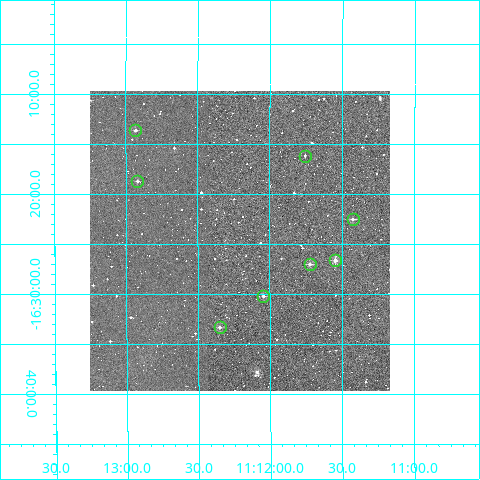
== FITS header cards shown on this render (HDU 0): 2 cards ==
NAXIS1  =                  300
NAXIS2  =                  300

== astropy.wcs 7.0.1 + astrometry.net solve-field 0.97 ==
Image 300 x 300 px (HDU 0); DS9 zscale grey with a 90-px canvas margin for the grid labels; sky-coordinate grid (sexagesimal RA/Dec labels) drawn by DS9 from the SOLVED WCS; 8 Tycho-2 reference stars matched to detected sources circled (green)
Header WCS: RA---TAN/DEC--TAN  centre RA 11:12:12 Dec -16:25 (168.05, -16.41 deg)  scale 6 arcsec/px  FOV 30.0' x 30.0'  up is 0 deg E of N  parity normal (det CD < 0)
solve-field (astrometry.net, Tycho-2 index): VERIFIED the header's WCS against the Tycho-2 star catalogue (verified at 2 index scales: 8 matches each, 0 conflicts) and refined it, rather than solving blind
Solved WCS: RA---TAN-SIP/DEC--TAN-SIP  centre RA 11:12:12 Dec -16:25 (168.05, -16.41 deg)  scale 6 arcsec/px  FOV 30.0' x 30.0'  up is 0 deg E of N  parity normal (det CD < 0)
The solver's refit moves the header's centre by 0.33 arcsec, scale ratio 1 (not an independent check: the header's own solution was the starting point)
Tycho-2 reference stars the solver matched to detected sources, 8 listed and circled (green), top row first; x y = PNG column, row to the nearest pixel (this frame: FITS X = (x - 90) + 1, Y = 300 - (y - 91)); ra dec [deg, ICRS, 3 dp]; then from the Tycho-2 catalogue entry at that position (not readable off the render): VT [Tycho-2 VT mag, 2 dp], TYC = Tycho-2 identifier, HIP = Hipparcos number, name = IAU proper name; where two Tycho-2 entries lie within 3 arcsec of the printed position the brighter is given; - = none
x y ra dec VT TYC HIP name
135 130 168.233 -16.227 11.68 6084-732-1 - -
305 156 167.939 -16.269 12.88 6077-72-1 - -
137 181 168.230 -16.311 12.22 6084-1059-1 - -
353 219 167.856 -16.375 11.52 6077-153-1 - -
335 260 167.886 -16.443 10.62 6077-166-1 - -
310 264 167.930 -16.449 11.19 6077-163-1 - -
263 296 168.011 -16.503 11.20 6084-888-1 - -
220 327 168.087 -16.555 11.25 6084-1104-1 - -